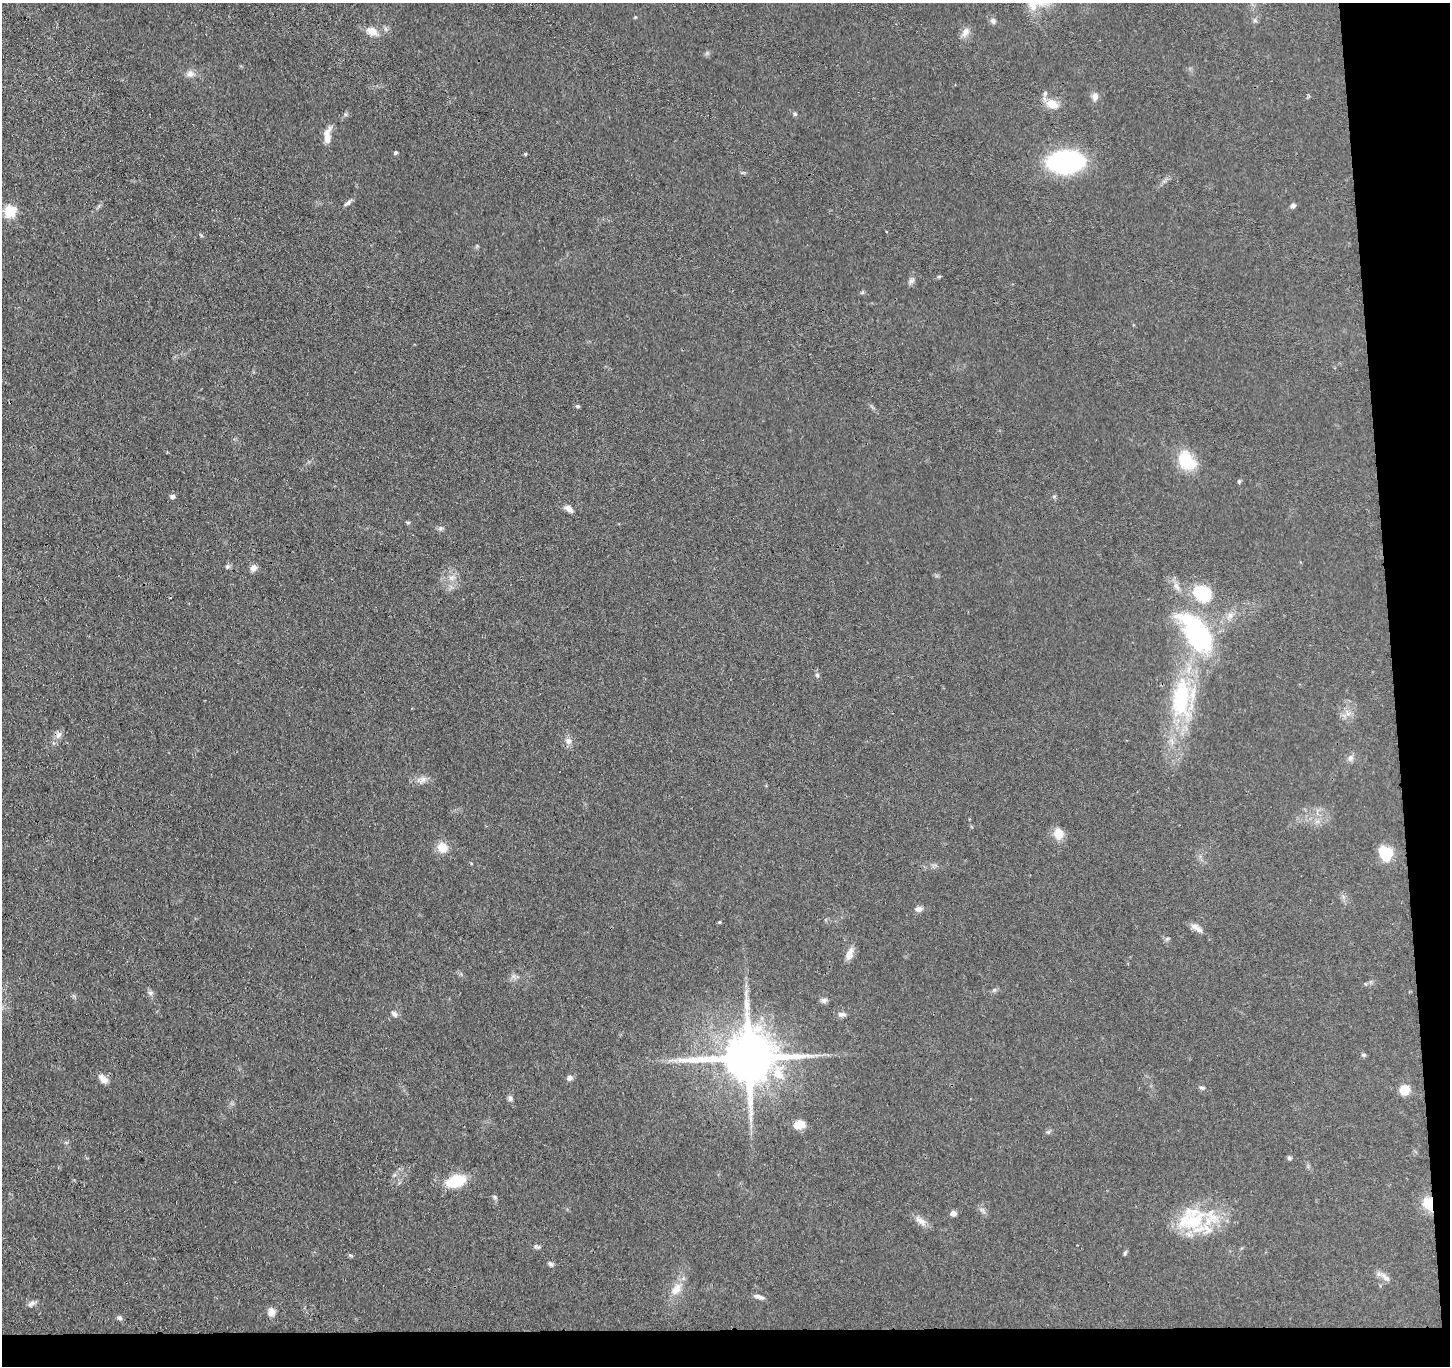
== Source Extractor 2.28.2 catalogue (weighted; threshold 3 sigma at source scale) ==
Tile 9 of 3 x 3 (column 3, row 3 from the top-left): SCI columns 2952-4399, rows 129-1492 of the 4456 x 4379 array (HDU 1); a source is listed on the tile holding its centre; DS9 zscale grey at full resolution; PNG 1452 x 1368 px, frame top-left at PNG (2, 3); no overlay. Shown black and unused: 7% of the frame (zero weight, under 3 of 4 exposures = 5% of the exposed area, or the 3 px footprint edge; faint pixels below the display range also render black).
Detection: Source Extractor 2.28.2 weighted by HDU 2 'WHT'; one run over the whole footprint, this tile lists its part. Background 0.0696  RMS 0.0068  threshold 0.0307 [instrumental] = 3 sigma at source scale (4.5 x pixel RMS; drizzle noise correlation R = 1.50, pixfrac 1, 0.05/0.05 arcsec/px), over >= 5 px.
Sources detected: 77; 2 inside a brighter listed object's ellipse — not listed separately; the other 75 listed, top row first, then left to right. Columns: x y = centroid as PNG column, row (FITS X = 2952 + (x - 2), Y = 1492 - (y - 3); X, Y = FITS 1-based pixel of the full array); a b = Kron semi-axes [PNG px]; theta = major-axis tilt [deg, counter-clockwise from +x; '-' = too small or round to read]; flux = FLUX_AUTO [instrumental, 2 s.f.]
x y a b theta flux
635 17 4 4 - 0.59
993 21 8 6 -70 2
1255 21 7 4 -19 1.1
372 31 13 9 -24 6.7
965 32 13 8 66 4.2
190 74 10 9 - 3.7
1095 96 10 9 - 3.1
1052 104 16 11 -22 8.7
795 114 5 5 - 0.98
327 136 20 8 85 7
395 153 4 4 - 1.2
525 154 4 3 - 0.78
1065 162 27 16 4 110
348 203 13 5 41 2.1
1293 206 7 6 - 1.6
10 211 14 13 - 12
939 276 6 3 19 0.85
911 281 7 6 - 1.9
577 406 6 4 -1 1.1
1186 461 24 18 -46 22
1239 481 5 5 - 0.93
172 496 5 5 - 2.4
569 509 11 6 -39 3.9
408 522 7 3 -8 0.83
440 528 6 5 - 1.4
227 567 6 5 - 1.3
253 568 8 7 - 3.6
451 578 7 7 - 2.6
1176 586 10 6 -45 3.2
1202 593 21 17 -29 29
1198 635 51 25 -56 98
817 675 7 4 -45 1.1
1181 699 50 21 85 65
59 735 10 7 55 3.1
568 741 10 8 -45 3.3
1350 758 8 7 - 2.5
423 779 9 6 74 2.7
1059 834 15 11 -83 7.4
442 847 8 8 - 12
1386 853 16 13 -43 18
918 909 9 7 2 2.7
719 922 5 3 - 0.58
1194 927 16 7 -23 3.8
849 954 16 8 71 5.2
994 990 6 5 - 1.2
150 993 7 6 - 1.7
824 1000 9 6 0 1.9
394 1014 10 6 -42 2
842 1014 13 5 -8 2.2
1364 1055 6 5 - 1
748 1058 16 14 2 4200
778 1074 20 13 -52 13
570 1078 8 6 31 2.5
103 1079 13 7 -44 4.5
1202 1088 8 4 -13 1.3
1404 1090 8 8 - 14
510 1098 7 6 - 1.8
750 1119 7 4 -89 1.8
799 1125 13 9 12 7.7
1289 1158 5 5 - 1.3
456 1181 23 13 16 21
495 1197 6 5 - 1.2
1429 1204 14 10 -74 16
953 1213 7 6 - 2.8
921 1221 20 7 -36 4.5
1192 1221 45 28 26 42
539 1247 6 6 - 1.2
1125 1253 6 5 - 1
551 1264 7 5 -48 1.6
1386 1278 12 6 -42 3.3
676 1289 17 10 48 7.7
757 1296 13 5 -11 2.4
31 1303 11 6 38 2.2
271 1312 9 8 - 4.5
119 1318 8 5 -27 1.4
Overlapping masked pixels (flux is a lower limit): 2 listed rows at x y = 1065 162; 1429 1204